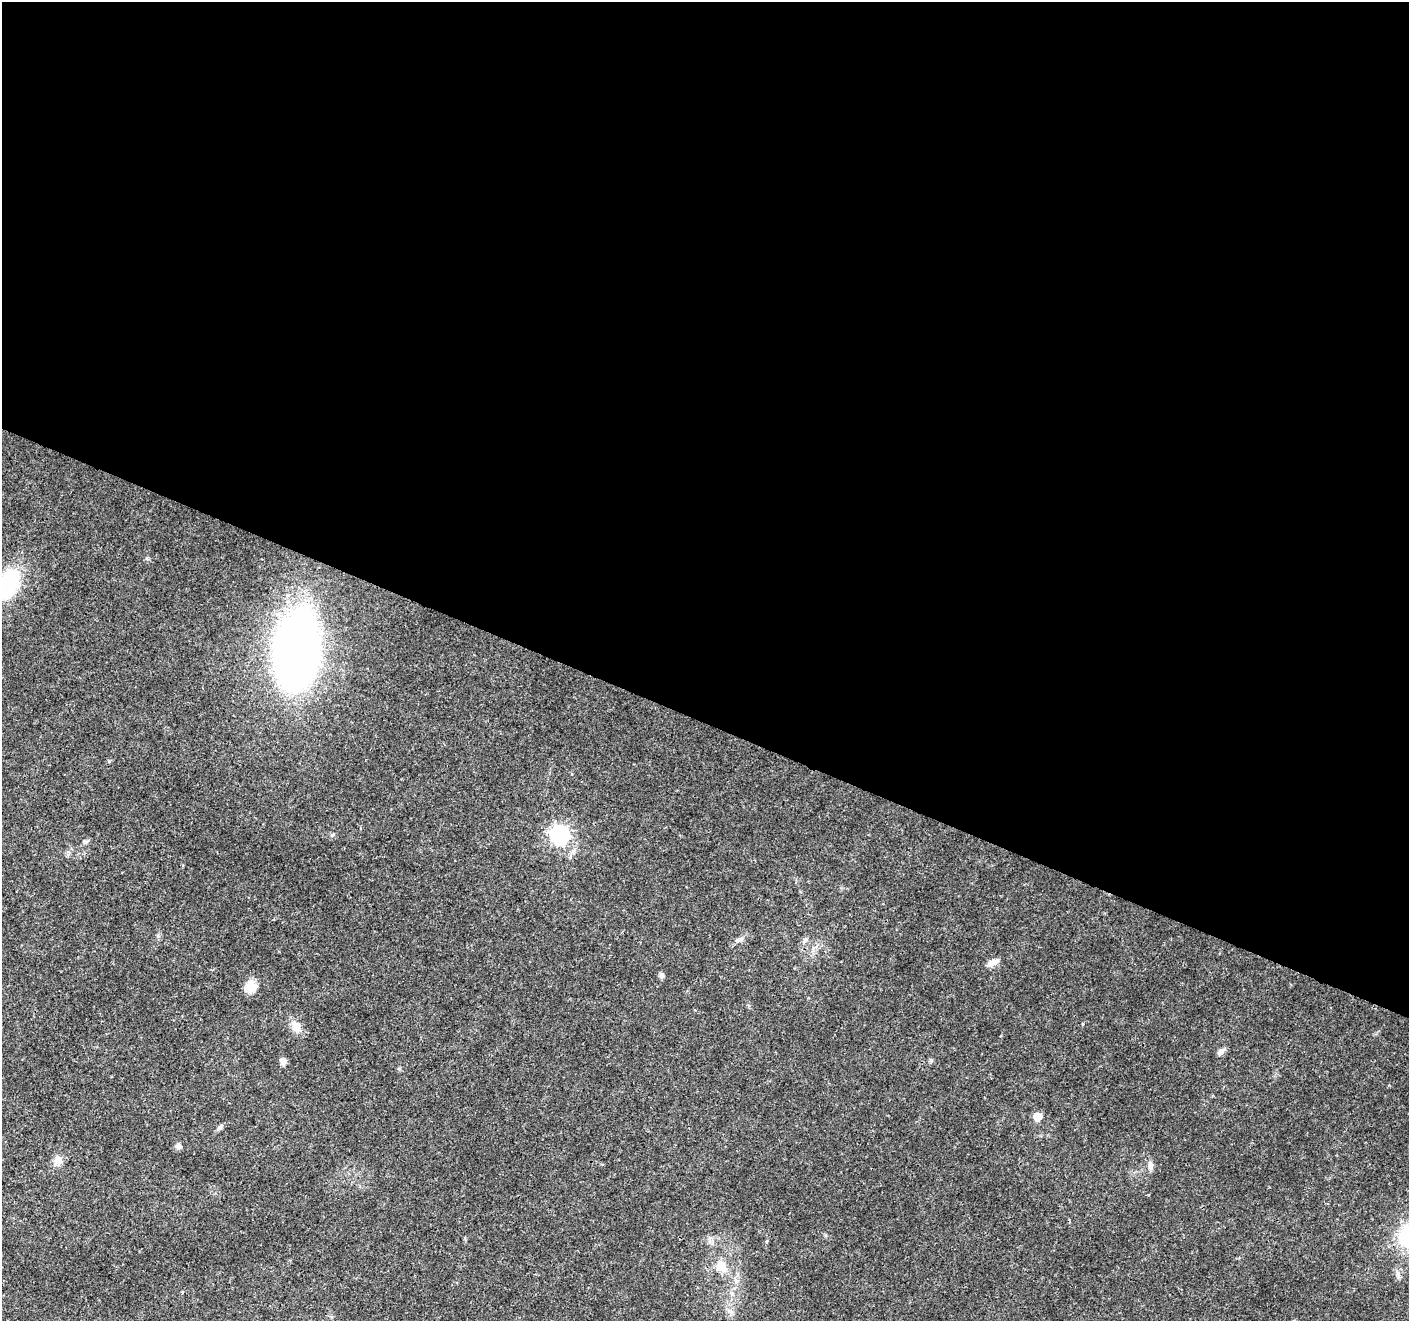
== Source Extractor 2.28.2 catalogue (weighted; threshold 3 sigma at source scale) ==
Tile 3 of 4 x 4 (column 3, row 1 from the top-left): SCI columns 2823-4229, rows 4230-5548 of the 5637 x 5756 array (HDU 1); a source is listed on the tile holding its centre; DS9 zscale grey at full resolution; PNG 1411 x 1323 px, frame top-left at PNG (2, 2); no overlay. Shown black and unused: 55% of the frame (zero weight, under 3 of 4 exposures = <1% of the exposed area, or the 3 px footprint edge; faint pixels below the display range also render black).
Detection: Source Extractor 2.28.2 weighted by HDU 2 'WHT'; one run over the whole footprint, this tile lists its part. Background 0.0285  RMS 0.0024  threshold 0.0107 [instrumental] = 3 sigma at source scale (4.5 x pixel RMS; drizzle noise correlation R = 1.50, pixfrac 1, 0.0396/0.0396 arcsec/px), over >= 5 px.
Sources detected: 22; all 22 listed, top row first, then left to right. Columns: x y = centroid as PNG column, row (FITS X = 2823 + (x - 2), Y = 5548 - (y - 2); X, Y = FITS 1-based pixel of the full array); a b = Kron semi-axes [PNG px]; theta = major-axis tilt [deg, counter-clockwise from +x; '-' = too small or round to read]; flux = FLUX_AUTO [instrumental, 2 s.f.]
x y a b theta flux
8 584 41 23 66 16
297 651 52 28 85 210
559 835 8 7 - 90
740 939 10 6 15 0.76
804 941 10 6 58 0.86
992 963 17 7 28 1.6
661 975 7 6 - 0.65
251 986 16 13 88 2.9
296 1027 14 10 -67 2.8
1221 1052 12 6 46 1.1
283 1061 7 7 - 1.2
931 1061 6 4 47 0.38
1037 1117 6 5 - 6.4
220 1127 10 5 41 0.66
178 1146 9 7 36 0.77
58 1161 12 10 67 1.9
1150 1165 11 7 87 1
766 1241 5 3 - 0.27
721 1266 18 14 -49 3.9
1398 1275 9 3 85 0.58
732 1293 7 5 -45 0.65
730 1312 10 3 -45 0.64
Isophote crosses this tile's border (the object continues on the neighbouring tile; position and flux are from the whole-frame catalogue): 1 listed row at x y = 8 584
Unlisted compact peaks at least as high as the median listed source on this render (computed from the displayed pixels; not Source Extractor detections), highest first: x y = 158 936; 147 558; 332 835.